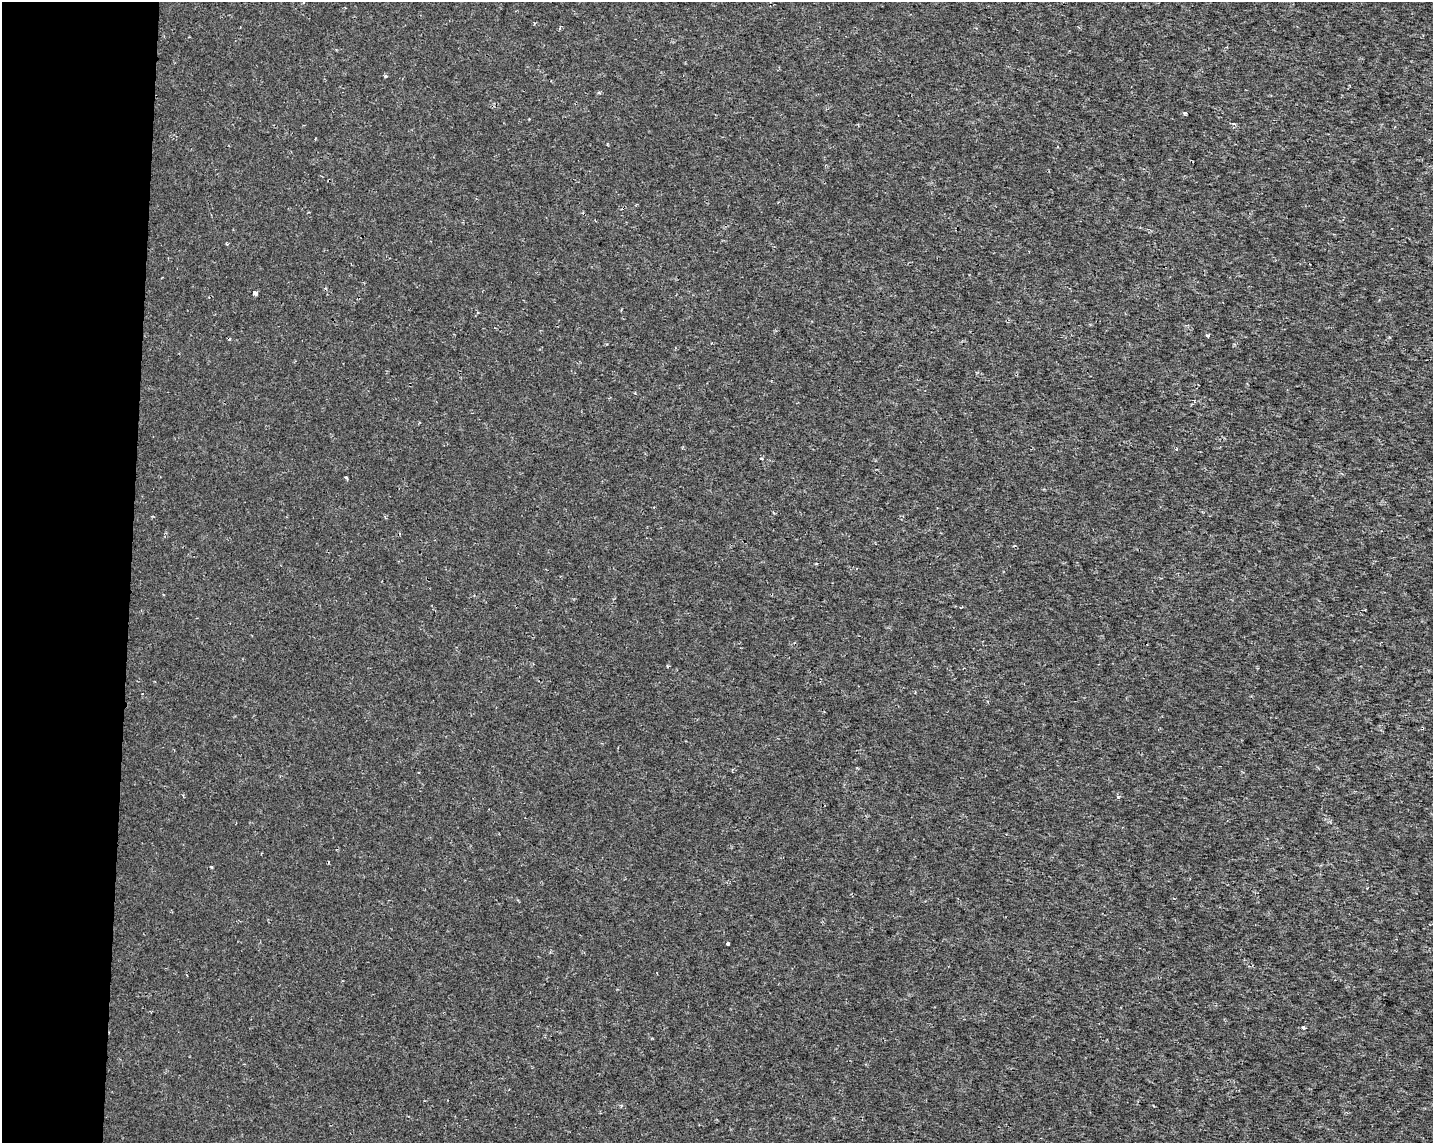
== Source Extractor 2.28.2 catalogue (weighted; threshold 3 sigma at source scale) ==
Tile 4 of 3 x 4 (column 1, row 2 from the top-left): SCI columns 227-1657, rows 2289-3429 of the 4801 x 4569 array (HDU 1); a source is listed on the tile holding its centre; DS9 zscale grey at full resolution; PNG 1435 x 1145 px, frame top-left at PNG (2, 2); no overlay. Shown black and unused: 9% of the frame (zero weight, under 2 of 3 exposures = <1% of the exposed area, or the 3 px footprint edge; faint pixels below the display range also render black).
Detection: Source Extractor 2.28.2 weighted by HDU 2 'WHT'; one run over the whole footprint, this tile lists its part. Background 1.43e-04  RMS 0.0016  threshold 0.00703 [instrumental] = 3 sigma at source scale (4.5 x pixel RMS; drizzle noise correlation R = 1.50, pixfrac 1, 0.0396/0.0396 arcsec/px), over >= 5 px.
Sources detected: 11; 2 cosmic-ray / hot-pixel residue — not listed; the other 9 listed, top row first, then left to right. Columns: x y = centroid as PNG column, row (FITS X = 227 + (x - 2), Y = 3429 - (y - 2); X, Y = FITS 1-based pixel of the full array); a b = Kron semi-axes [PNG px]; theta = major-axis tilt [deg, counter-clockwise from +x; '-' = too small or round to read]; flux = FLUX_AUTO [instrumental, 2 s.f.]
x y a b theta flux
385 76 3 3 - 0.42
1185 113 3 3 - 0.26
255 293 4 3 - 3
1207 335 4 3 - 0.37
1176 449 4 3 - 0.15
346 478 3 3 - 0.31
211 866 4 2 - 0.14
728 943 3 3 - 0.61
1303 1027 5 4 - 0.28